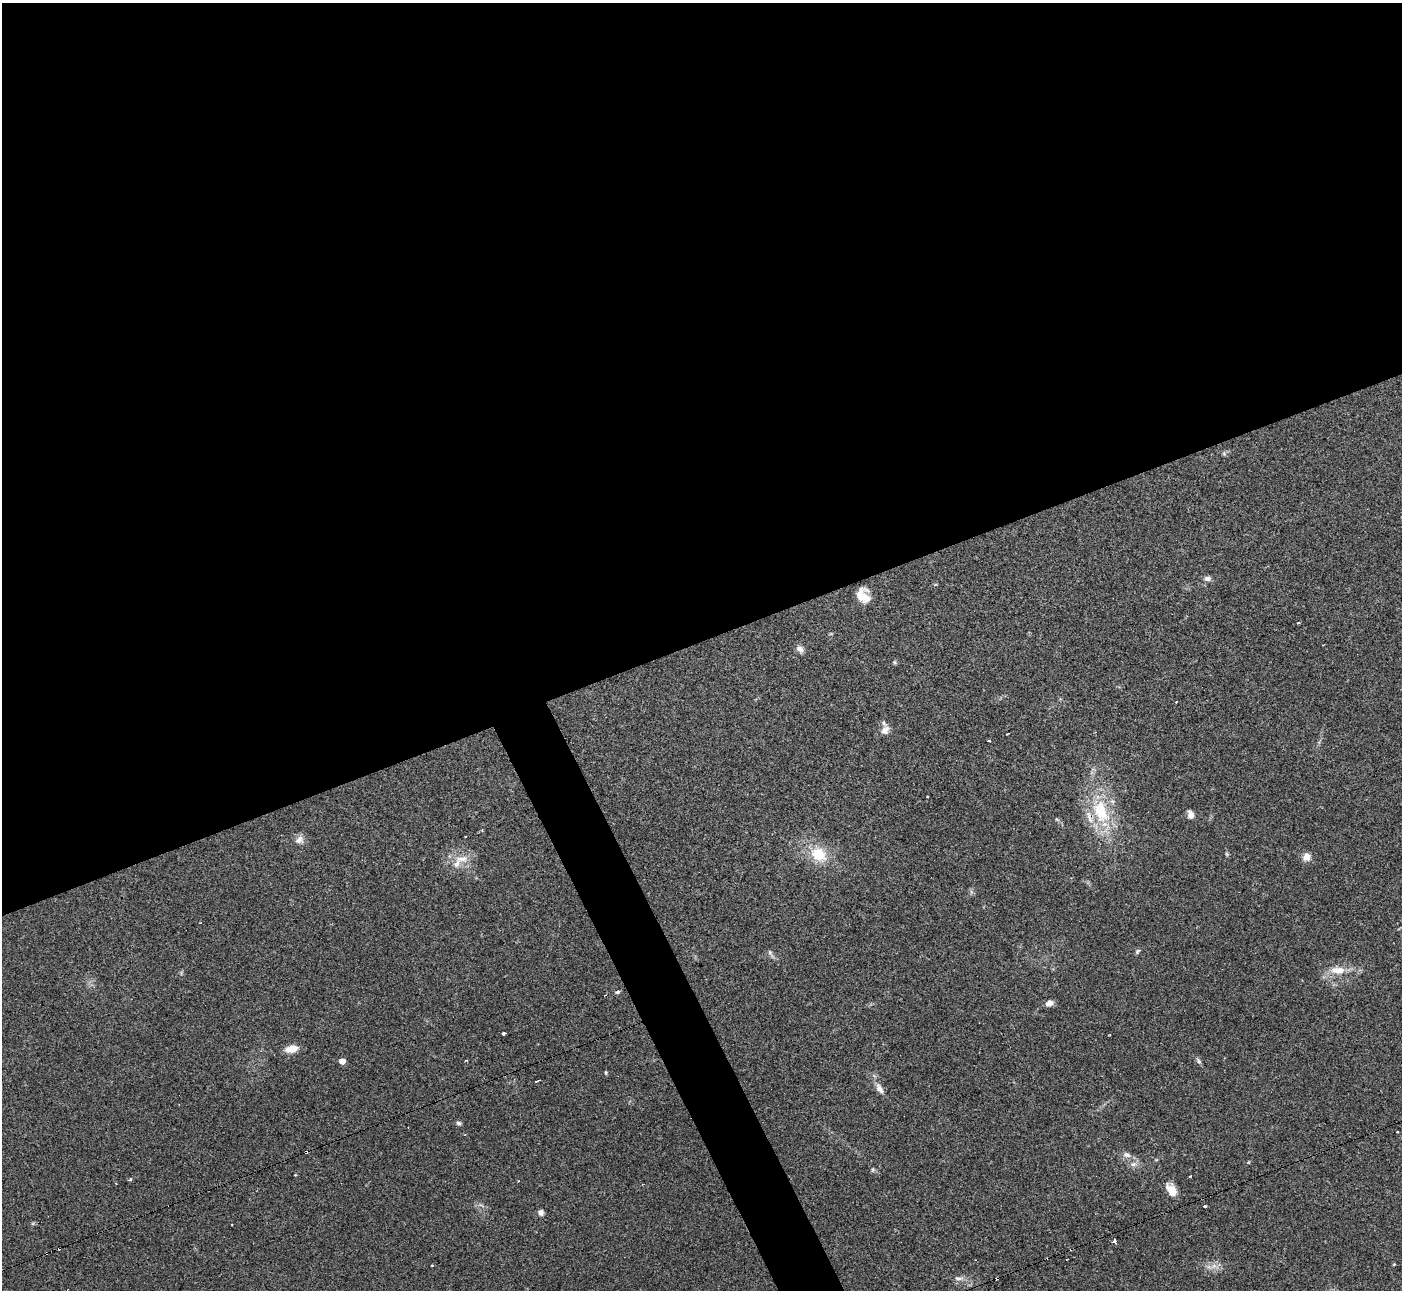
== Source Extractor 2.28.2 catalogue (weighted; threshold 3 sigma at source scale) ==
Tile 2 of 4 x 4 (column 2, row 1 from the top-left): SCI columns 1402-2801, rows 4017-5304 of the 5600 x 5588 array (HDU 1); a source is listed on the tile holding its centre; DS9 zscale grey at full resolution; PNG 1404 x 1292 px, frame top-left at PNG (2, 3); no overlay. Shown black and unused: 52% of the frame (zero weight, under 3 of 4 exposures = <1% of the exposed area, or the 3 px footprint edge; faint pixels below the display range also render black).
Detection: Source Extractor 2.28.2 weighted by HDU 2 'WHT'; one run over the whole footprint, this tile lists its part. Background 0.0513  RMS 0.0052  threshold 0.0234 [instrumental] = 3 sigma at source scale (4.5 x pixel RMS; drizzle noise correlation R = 1.50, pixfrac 1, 0.05/0.05 arcsec/px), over >= 5 px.
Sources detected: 61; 8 cosmic-ray / hot-pixel residue — not listed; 3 inside a brighter listed object's ellipse — not listed separately; the other 50 listed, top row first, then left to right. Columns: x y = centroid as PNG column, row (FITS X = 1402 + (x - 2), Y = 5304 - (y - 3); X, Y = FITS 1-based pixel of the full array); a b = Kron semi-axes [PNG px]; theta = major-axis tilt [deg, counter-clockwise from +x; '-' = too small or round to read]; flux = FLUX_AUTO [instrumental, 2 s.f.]
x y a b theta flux
1207 578 9 6 -8 1.8
863 595 16 13 -61 7.6
1298 622 3 3 - 1.2
800 649 10 7 -38 2.6
894 662 5 5 - 0.74
1176 702 3 2 - 0.35
885 730 12 9 49 3
1007 734 3 2 - 0.41
989 740 4 3 - 0.44
927 797 3 3 - 1
1101 812 38 23 -70 29
1190 814 10 7 -70 2.6
1057 819 6 4 -29 0.77
299 840 12 10 32 3.1
818 854 21 16 -36 15
1227 854 6 4 -71 0.73
1307 857 9 9 - 4.1
462 859 22 9 3 7
1137 951 8 5 43 0.91
770 952 7 5 -70 1.2
1338 970 21 10 1 7.7
618 992 5 4 - 1
1049 1003 7 6 - 3.3
504 1033 4 3 - 3
1109 1035 3 2 - 0.34
292 1049 15 8 11 5.9
466 1060 4 2 - 0.39
342 1061 4 4 - 6.2
1199 1061 8 5 -61 1.1
606 1072 4 4 - 0.8
538 1081 6 2 21 0.64
879 1089 15 8 -60 3.2
458 1123 7 5 -6 1.1
1397 1131 3 3 - 1
306 1152 3 3 - 1.6
1127 1155 11 7 -13 2.6
1133 1164 10 6 26 2.1
873 1170 6 5 - 0.82
295 1175 3 2 - 0.96
130 1179 3 3 - 1
1171 1190 15 10 -53 6
1205 1206 3 3 - 1.4
541 1212 7 6 - 1.8
1114 1241 3 3 - 8.8
1067 1259 3 2 - 0.45
1394 1264 5 3 - 0.38
432 1266 3 2 - 0.62
1214 1266 7 5 46 2
959 1278 13 6 -1 2.4
997 1278 3 3 - 3.5
Overlapping masked pixels (flux is a lower limit): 2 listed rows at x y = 306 1152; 997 1278